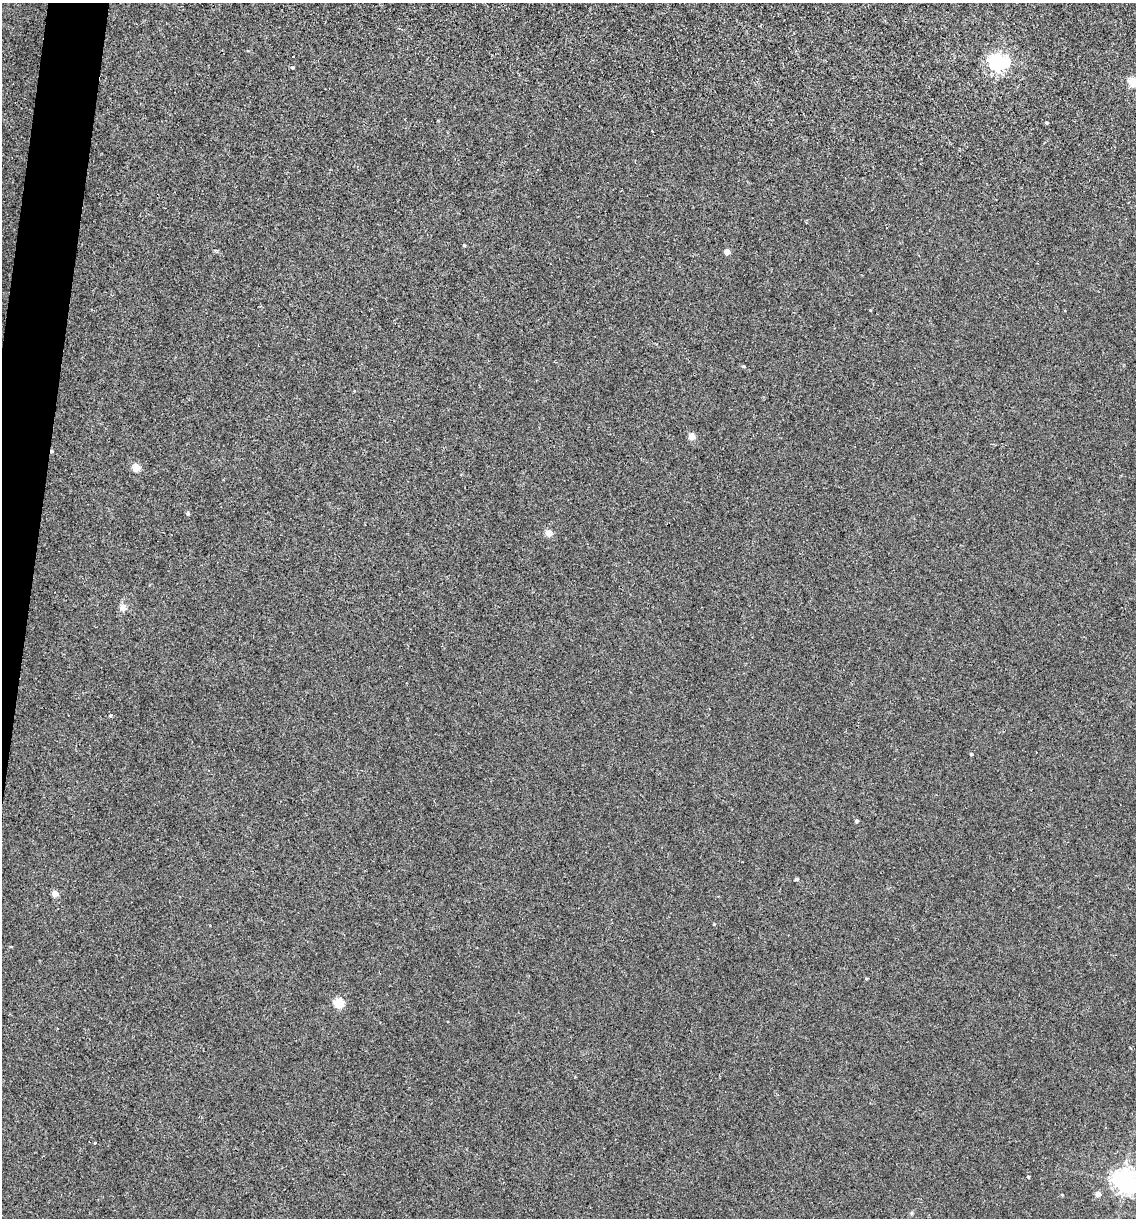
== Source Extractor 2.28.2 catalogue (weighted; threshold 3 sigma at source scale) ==
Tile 11 of 4 x 4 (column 3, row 3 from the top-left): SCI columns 2387-3520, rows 1219-2434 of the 4889 x 4866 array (HDU 1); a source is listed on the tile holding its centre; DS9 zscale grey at full resolution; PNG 1138 x 1220 px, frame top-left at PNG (2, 3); no overlay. Shown black and unused: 3% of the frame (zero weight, under 2 of 3 exposures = <1% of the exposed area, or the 3 px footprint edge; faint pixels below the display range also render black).
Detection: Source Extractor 2.28.2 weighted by HDU 2 'WHT'; one run over the whole footprint, this tile lists its part. Background 0.00157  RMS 0.005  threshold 0.0226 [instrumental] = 3 sigma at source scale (4.5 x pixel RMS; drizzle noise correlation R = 1.50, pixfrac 1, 0.05/0.05 arcsec/px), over >= 5 px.
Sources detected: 25; all 25 listed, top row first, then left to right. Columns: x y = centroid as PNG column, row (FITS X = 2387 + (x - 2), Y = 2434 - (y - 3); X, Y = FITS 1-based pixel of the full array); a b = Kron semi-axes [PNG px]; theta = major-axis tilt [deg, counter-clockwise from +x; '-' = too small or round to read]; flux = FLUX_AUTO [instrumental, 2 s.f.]
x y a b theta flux
293 57 3 2 - 0.34
997 62 8 6 -6 190
292 68 3 3 - 0.8
1133 82 5 5 - 19
1047 123 4 3 - 0.79
464 245 4 3 - 0.49
727 252 5 4 - 4.3
743 366 5 4 - 0.58
692 436 5 5 - 7
52 451 4 3 - 0.76
136 467 5 5 - 11
188 513 5 4 - 0.97
549 533 5 4 - 7.2
123 607 10 9 - 2.5
110 715 5 4 - 0.61
971 754 4 4 - 0.56
857 821 4 4 - 0.87
796 879 4 3 - 0.79
55 894 5 4 - 5.6
866 979 4 3 - 0.48
339 1002 5 5 - 21
1028 1177 3 2 - 0.61
1125 1180 9 7 -40 380
1098 1194 6 5 - 2.5
1062 1195 4 3 - 0.42
Overlapping masked pixels (flux is a lower limit): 1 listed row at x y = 52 451
Isophote crosses this tile's border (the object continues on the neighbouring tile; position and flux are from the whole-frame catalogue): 2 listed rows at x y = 1133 82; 1125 1180